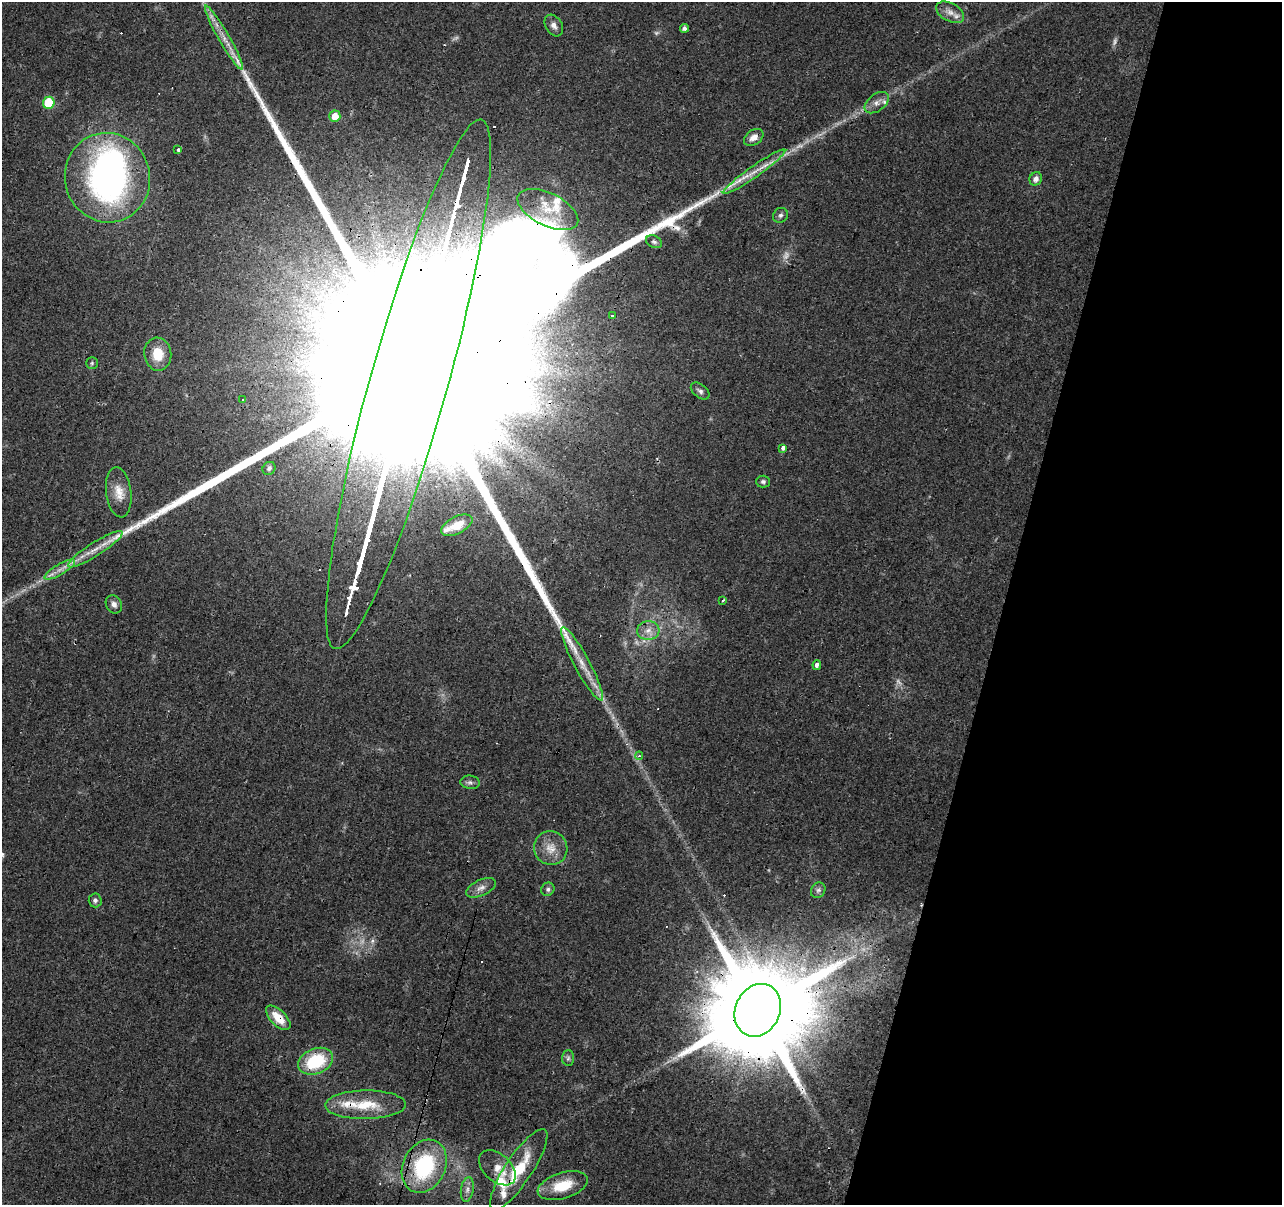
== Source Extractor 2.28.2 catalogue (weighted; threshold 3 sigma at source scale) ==
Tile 8 of 4 x 4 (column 4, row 2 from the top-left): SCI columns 3840-5119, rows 2622-3824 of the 5122 x 5305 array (HDU 1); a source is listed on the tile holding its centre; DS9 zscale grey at full resolution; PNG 1284 x 1207 px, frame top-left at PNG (2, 2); each listed source drawn as its Kron ellipse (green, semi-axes under 4 px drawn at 4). Shown black and unused: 22% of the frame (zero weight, under 3 of 4 exposures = <1% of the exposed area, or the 3 px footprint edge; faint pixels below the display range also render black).
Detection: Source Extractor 2.28.2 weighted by HDU 2 'WHT'; one run over the whole footprint, this tile lists its part. Background 0.0456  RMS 0.0046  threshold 0.0206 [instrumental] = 3 sigma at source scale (4.5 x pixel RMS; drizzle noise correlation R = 1.50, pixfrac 1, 0.0396/0.0396 arcsec/px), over >= 5 px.
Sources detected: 80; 7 too faint to see at this stretch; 1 inside a brighter object's white glare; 10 cosmic-ray / hot-pixel residue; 1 long thin detection or spike segment (spike, bleed or trail) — neither listed nor drawn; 11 inside a brighter listed object's ellipse — not listed separately; the other 50 listed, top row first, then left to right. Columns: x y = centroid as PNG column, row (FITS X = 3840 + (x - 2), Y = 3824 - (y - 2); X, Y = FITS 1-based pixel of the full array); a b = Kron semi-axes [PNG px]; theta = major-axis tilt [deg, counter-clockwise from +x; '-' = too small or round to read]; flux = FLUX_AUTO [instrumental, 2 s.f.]
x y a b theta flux
950 12 15 9 -29 3.9
554 25 12 8 -58 2.5
684 28 4 4 - 1.6
224 38 37 5 -60 7.6
49 103 6 5 - 22
877 103 14 8 37 3.1
335 116 5 5 - 5.7
754 137 10 7 35 3.3
178 150 3 3 - 54
754 172 38 5 35 7.5
107 178 45 42 -75 140
1036 179 7 6 - 2.4
548 209 33 16 -26 14
780 215 8 7 - 1.2
654 242 8 6 -27 1.2
612 315 3 3 - 2
158 354 16 13 -82 10
92 363 6 5 - 0.79
408 384 274 39 75 280000
700 391 11 6 -39 1.6
243 400 3 3 - 1.5
783 448 3 3 - 62
269 468 7 6 - 1
763 482 7 6 - 1.1
119 492 25 12 -83 6.8
457 525 17 8 27 6.3
95 549 32 7 32 7.5
60 570 17 5 30 3.5
722 601 3 3 - 0.89
114 604 9 7 -59 2.2
648 630 11 9 4 3.6
582 664 41 8 -62 9.9
817 665 5 3 - 4.8
639 756 4 4 - 0.97
470 782 9 6 -7 1.5
551 848 17 16 - 6.9
481 888 16 8 25 3
548 889 7 6 - 1.3
818 890 8 7 - 1.4
95 900 7 6 - 1.3
758 1010 27 22 65 14000
278 1018 15 7 -46 8.6
568 1058 8 6 88 1.2
316 1061 18 12 22 26
365 1105 40 14 1 16
424 1166 28 21 64 41
497 1168 21 13 -42 6.2
519 1169 47 13 57 20
563 1186 26 13 17 14
467 1189 12 6 81 2.2
Overlapping masked pixels (flux is a lower limit): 7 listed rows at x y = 224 38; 754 172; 107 178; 408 384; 758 1010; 278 1018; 519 1169